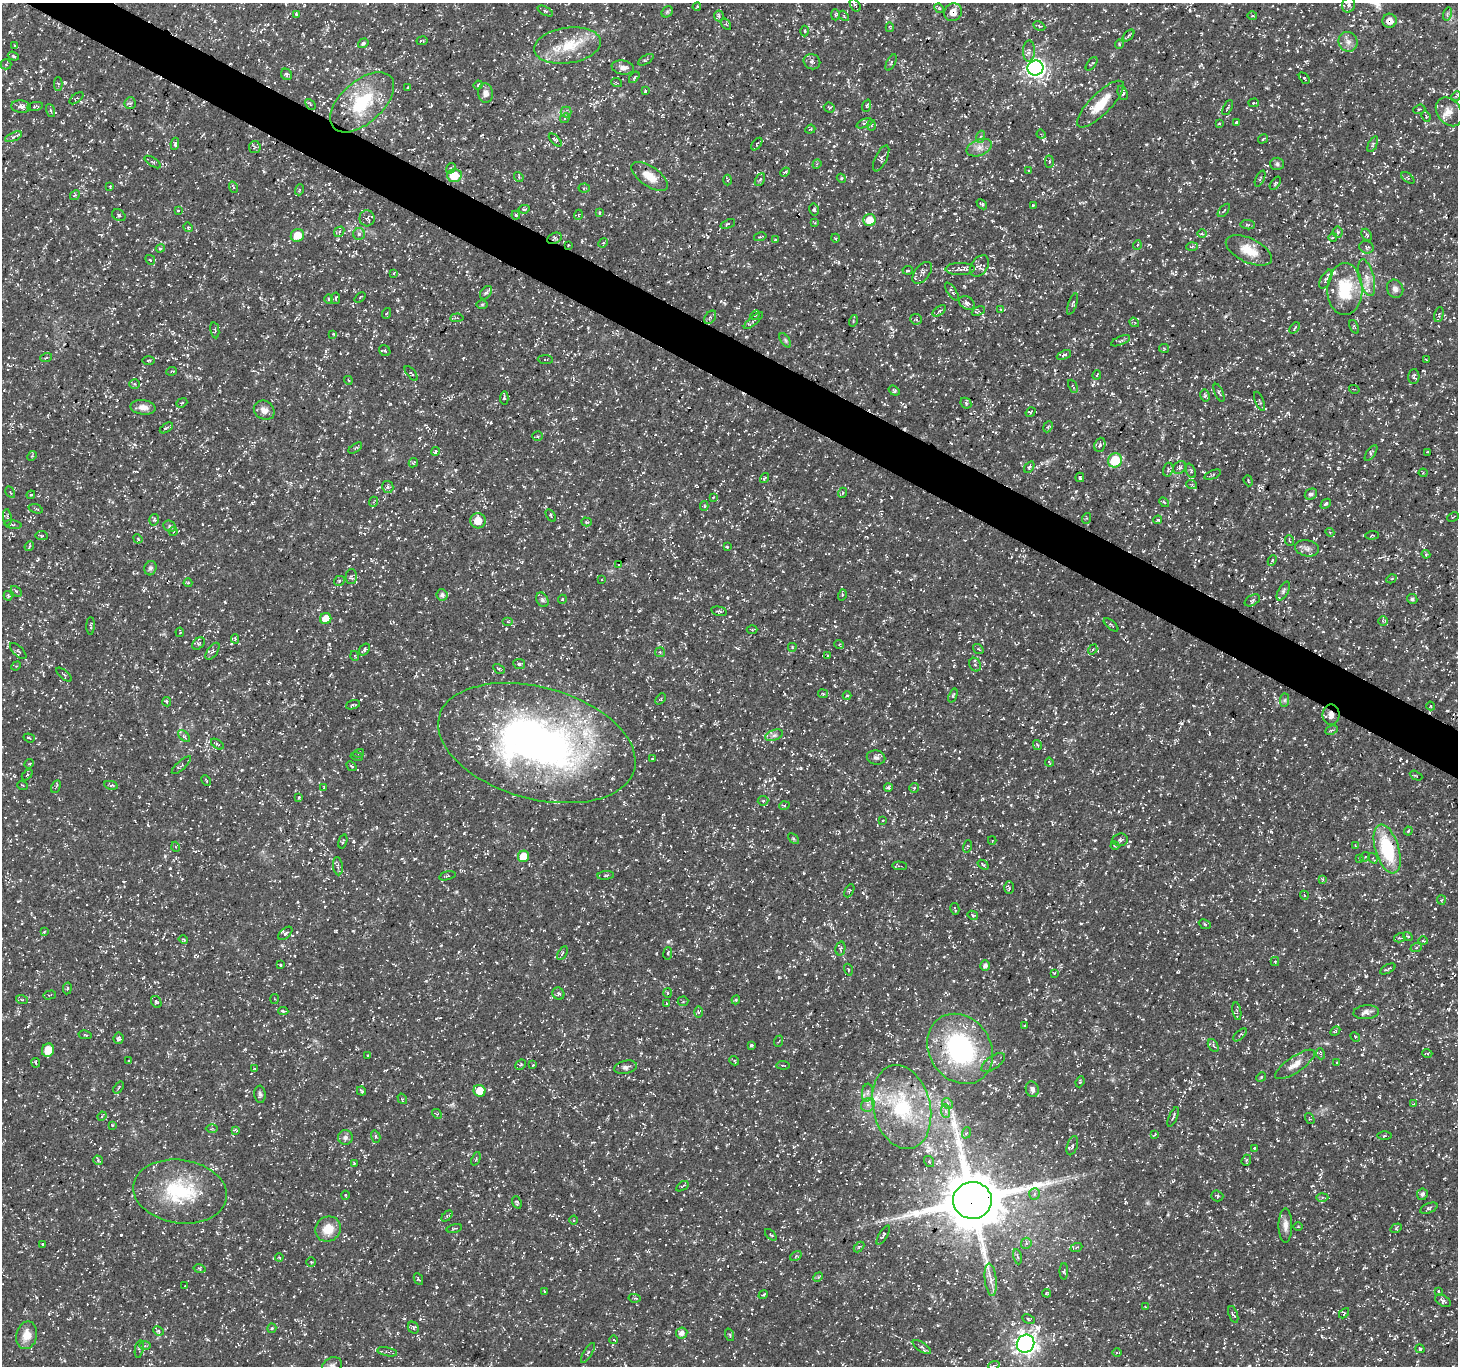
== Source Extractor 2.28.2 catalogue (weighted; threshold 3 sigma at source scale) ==
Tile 11 of 4 x 4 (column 3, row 3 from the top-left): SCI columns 2916-4371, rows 1560-2923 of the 5834 x 5916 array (HDU 1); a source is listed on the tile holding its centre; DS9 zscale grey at full resolution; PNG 1460 x 1368 px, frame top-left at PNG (2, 3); each listed source drawn as its Kron ellipse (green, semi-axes under 4 px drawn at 4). Shown black and unused: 3% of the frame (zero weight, under 3 of 5 exposures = <1% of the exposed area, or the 3 px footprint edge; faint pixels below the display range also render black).
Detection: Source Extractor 2.28.2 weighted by HDU 2 'WHT'; one run over the whole footprint, this tile lists its part. Background 0.0184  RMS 0.002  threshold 0.00894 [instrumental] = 3 sigma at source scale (4.5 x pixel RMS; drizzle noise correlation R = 1.50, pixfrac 1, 0.0396/0.0396 arcsec/px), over >= 5 px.
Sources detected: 890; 35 cosmic-ray / hot-pixel residue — neither listed nor drawn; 10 inside a brighter listed object's ellipse — not listed separately; of the other 845, all 500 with FLUX_AUTO >= 0.202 (the completeness limit of this list) listed and drawn (345 fainter detections not listed), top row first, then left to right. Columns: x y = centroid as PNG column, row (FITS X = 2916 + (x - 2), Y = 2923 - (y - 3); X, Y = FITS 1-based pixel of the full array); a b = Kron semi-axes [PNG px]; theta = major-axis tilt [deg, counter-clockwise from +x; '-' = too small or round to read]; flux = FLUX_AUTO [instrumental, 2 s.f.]
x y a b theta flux
855 5 7 4 -57 0.38
1349 5 8 6 70 0.75
697 7 4 3 - 0.28
939 8 5 4 - 0.28
545 11 8 4 -26 0.39
667 12 6 5 - 0.34
953 12 9 8 - 1.8
296 14 3 3 - 0.4
1447 14 7 4 73 0.36
835 15 5 4 - 0.29
719 16 5 5 - 0.44
844 16 6 3 -47 0.22
1252 16 5 3 - 0.23
1390 21 7 7 - 1.7
726 24 6 4 -57 0.22
1039 26 6 4 -27 0.28
890 27 5 4 - 0.21
805 31 5 3 - 0.22
1128 35 7 3 45 0.29
422 41 5 2 - 0.22
1348 42 10 9 - 1.2
363 43 5 4 - 0.39
1119 44 4 4 - 0.24
568 45 34 17 8 7.1
15 46 4 2 - 0.21
1029 51 10 6 88 0.76
13 56 6 4 -18 0.35
646 60 9 3 31 0.29
812 62 8 7 - 0.62
891 62 9 4 63 0.32
6 64 5 5 - 0.32
1092 64 8 3 52 0.29
623 68 11 7 -9 1
1035 68 8 7 - 81
287 74 6 5 - 0.48
634 77 6 4 53 0.29
1304 78 6 4 -47 0.28
617 83 5 3 - 0.2
58 84 7 4 -89 0.26
478 85 4 3 - 0.24
408 88 4 3 - 0.24
645 91 3 3 - 0.25
486 93 10 7 -83 1
1123 93 7 4 -70 0.52
1456 96 5 3 - 0.23
76 98 8 3 39 0.27
362 102 38 21 42 12
130 103 6 5 - 0.37
1254 103 5 3 - 0.27
310 104 6 3 -46 0.22
1100 104 31 10 45 5.3
35 106 8 3 9 0.29
867 106 6 3 70 0.22
21 107 9 6 -6 1
829 107 5 4 - 0.26
1228 107 8 2 62 0.28
1419 109 6 4 19 0.26
50 110 7 3 -71 0.27
566 112 5 5 - 0.43
1449 112 16 12 -54 2
1426 116 6 3 -68 0.26
565 118 5 4 - 0.3
1236 122 4 3 - 0.22
864 123 8 3 25 0.33
1219 123 3 2 - 0.23
871 125 5 3 - 0.21
810 129 5 4 - 0.21
1041 134 5 3 - 0.22
13 137 9 4 24 0.5
980 137 6 4 70 0.31
1263 139 5 3 - 0.26
555 140 8 4 -45 0.44
175 144 6 3 80 0.35
757 144 7 4 52 0.29
1373 144 8 4 65 0.38
255 147 6 5 - 0.36
979 148 13 8 22 1.4
881 158 14 6 64 0.62
153 162 9 3 -33 0.31
1049 162 6 4 89 0.36
817 164 5 4 - 0.27
1277 164 7 6 - 0.49
451 168 5 3 - 0.35
1029 171 4 3 - 0.2
785 172 5 4 - 0.26
454 175 7 6 - 5.4
650 176 21 9 -35 3.1
519 177 5 4 - 0.25
841 178 4 3 - 0.22
1260 178 8 3 65 0.31
1408 178 7 4 -36 0.36
727 180 5 3 - 0.25
760 180 7 4 61 0.41
1275 183 7 3 55 0.23
110 187 3 2 - 0.2
233 187 6 3 -72 0.22
584 188 5 4 - 0.32
299 190 6 3 70 0.27
75 195 5 4 - 0.27
982 204 6 4 -42 0.32
1033 205 4 3 - 0.23
524 209 6 3 7 0.34
814 209 6 4 -77 0.36
178 210 3 3 - 0.27
1224 210 8 3 49 0.23
599 213 3 2 - 0.27
119 215 7 5 -34 0.43
516 215 4 3 - 0.24
578 215 5 3 - 0.21
367 218 8 7 - 0.53
870 220 6 6 - 3.3
815 223 3 3 - 0.22
728 224 7 3 23 0.26
1248 225 7 4 -5 0.32
188 227 5 4 - 0.22
339 232 6 4 49 0.34
1338 232 5 5 - 0.35
359 234 6 6 - 0.5
1202 234 4 3 - 0.21
297 235 7 6 - 3.1
1367 235 6 4 -64 0.42
760 237 6 3 14 0.24
1333 237 4 3 - 0.22
554 238 8 5 26 0.48
835 238 4 3 - 0.22
775 240 4 3 - 0.22
603 243 5 4 - 0.26
568 245 3 2 - 0.22
1137 245 5 3 - 0.23
1192 247 5 3 - 0.26
1367 247 7 6 - 0.5
160 248 4 3 - 0.25
1249 250 25 12 -25 3.9
150 260 5 4 - 0.29
979 266 12 8 54 0.78
960 269 14 6 1 0.84
908 270 5 3 - 0.3
394 273 4 3 - 0.22
922 273 13 7 51 1
1366 278 19 7 -75 1.9
1326 279 10 5 62 0.59
1345 289 26 17 89 9.6
1395 289 9 8 - 0.9
952 292 10 3 -55 0.4
486 293 7 5 51 0.43
360 297 6 3 40 0.3
336 298 6 3 82 0.28
329 299 5 4 - 0.27
967 303 8 6 -34 0.81
482 304 6 4 1 0.29
1072 304 11 4 70 0.41
1000 309 4 4 - 0.23
939 311 8 4 35 0.3
978 311 7 4 25 0.33
387 313 5 3 - 0.22
755 315 5 4 - 0.35
1439 315 8 4 76 0.31
710 317 7 5 53 0.45
457 318 7 3 5 0.21
916 319 6 5 - 0.34
753 321 12 3 40 0.42
853 321 6 3 74 0.24
1134 322 5 4 - 0.29
1354 327 7 3 -66 0.25
1295 328 6 2 47 0.21
215 330 8 2 -79 0.21
333 334 4 4 - 0.22
785 340 8 4 -55 0.35
1121 341 10 4 23 0.48
1164 348 5 4 - 0.24
385 351 6 5 - 0.35
1064 355 7 3 23 0.44
46 358 6 3 19 0.29
149 360 6 3 0 0.23
545 360 8 3 -3 0.24
1426 360 3 2 - 0.21
172 371 5 2 - 0.22
411 373 9 3 -50 0.24
1097 375 5 3 - 0.21
1414 376 7 5 89 0.43
348 380 4 3 - 0.21
135 384 5 4 - 0.26
1073 386 7 2 -66 0.21
1354 389 5 3 - 0.21
894 391 6 4 -37 0.4
1219 393 9 3 -66 0.27
1205 396 6 4 -79 0.39
504 398 7 4 86 0.32
1260 401 10 3 -68 0.31
182 403 6 4 21 0.29
966 403 6 5 - 0.32
143 407 12 7 -6 1.4
264 410 11 9 -33 1.4
1031 412 5 3 - 0.24
1048 427 6 4 66 0.3
166 428 7 3 34 0.33
538 436 5 4 - 0.29
1100 445 7 5 69 0.53
355 448 8 3 34 0.25
435 451 4 4 - 0.32
1428 452 3 3 - 0.27
1371 453 9 4 55 0.4
32 456 5 4 - 0.29
1115 460 7 7 - 6.7
413 463 5 4 - 0.24
1029 467 6 4 56 0.36
1179 467 7 5 48 0.53
1168 470 7 5 74 0.44
1191 471 7 4 -68 0.4
1423 473 4 4 - 0.23
1213 475 9 3 21 0.29
1080 477 5 4 - 0.35
764 478 5 3 - 0.26
1248 481 6 3 -69 0.2
1192 485 5 3 - 0.21
388 487 6 5 - 0.47
10 492 6 4 -61 0.28
842 493 5 3 - 0.2
1311 494 6 5 - 0.53
31 495 4 3 - 0.21
713 497 3 2 - 0.21
373 502 5 3 - 0.25
1164 502 6 3 -44 0.2
1326 504 6 4 43 0.34
704 506 5 4 - 0.29
36 509 7 3 -18 0.28
551 515 7 4 -57 0.29
7 517 8 4 -85 0.49
1453 517 6 3 26 0.23
1087 518 5 3 - 0.22
154 520 6 4 73 0.31
1158 520 4 3 - 0.22
478 521 7 7 - 2.6
586 522 5 4 - 0.26
13 525 8 4 -8 0.42
170 526 6 5 - 0.38
173 532 4 3 - 0.21
1330 532 4 4 - 0.22
42 535 6 3 -7 0.25
1372 535 7 3 6 0.23
138 539 5 3 - 0.21
1290 541 5 3 - 0.28
29 546 5 4 - 0.28
727 547 3 3 - 0.28
1307 548 12 8 -11 0.94
1426 554 4 4 - 0.27
1272 560 5 4 - 0.32
618 565 3 2 - 0.21
150 568 7 6 - 0.55
351 576 7 5 89 0.43
601 579 3 2 - 0.22
1391 579 5 3 - 0.23
339 581 5 5 - 0.31
188 583 4 4 - 0.21
16 591 6 3 -45 0.3
1283 591 10 5 61 0.54
442 595 6 5 - 0.68
842 595 6 3 73 0.24
8 596 5 3 - 0.33
562 599 4 4 - 0.24
1412 599 5 5 - 0.49
542 600 8 5 -60 0.52
1252 600 8 5 31 0.48
719 611 8 4 -13 0.36
326 619 5 5 - 2.8
1383 621 5 4 - 0.25
508 622 5 3 - 0.23
1111 625 9 3 -41 0.27
91 626 9 3 89 0.32
752 629 5 3 - 0.21
180 632 5 3 - 0.32
235 639 4 4 - 0.33
198 643 7 5 43 0.35
839 644 5 3 - 0.2
792 647 4 4 - 0.23
364 649 6 4 53 0.46
978 649 6 3 -36 0.26
1093 649 5 3 - 0.25
18 651 10 4 -43 0.47
213 651 10 5 54 0.54
660 652 5 5 - 0.29
827 655 2 2 - 0.23
355 656 5 3 - 0.21
519 664 6 5 - 0.4
975 665 7 5 -66 0.49
16 666 5 4 - 0.21
499 669 6 4 -30 0.28
64 675 9 2 -41 0.23
823 694 5 4 - 0.25
847 696 4 3 - 0.21
953 696 7 3 69 0.24
661 699 6 4 46 0.25
1285 700 7 4 89 0.37
167 702 5 4 - 0.33
353 705 7 3 16 0.28
1431 706 4 3 - 0.27
1331 715 10 8 -90 1.3
1331 730 6 4 25 0.38
774 735 9 5 21 0.62
184 736 7 4 -44 0.38
29 738 6 3 -20 0.25
537 743 101 56 -15 100
217 744 7 3 -36 0.26
1037 745 5 3 - 0.24
359 753 5 3 - 0.2
357 756 6 3 -12 0.24
876 757 9 7 -12 0.61
652 758 3 3 - 0.21
1049 762 4 3 - 0.22
29 764 5 4 - 0.21
181 765 12 3 42 0.34
352 766 5 3 - 0.28
27 775 6 3 45 0.23
1416 776 7 3 -27 0.2
206 780 6 3 -61 0.23
23 785 5 3 - 0.21
111 785 7 4 -12 0.35
56 787 7 4 62 0.33
888 787 4 3 - 0.37
324 788 4 3 - 0.23
914 788 5 4 - 0.34
299 797 4 3 - 0.23
763 801 5 4 - 0.27
784 806 5 3 - 0.22
882 820 3 3 - 0.23
1408 831 4 3 - 0.23
793 839 6 4 -45 0.26
992 840 4 4 - 0.25
1120 840 7 6 - 0.57
343 841 7 2 74 0.23
968 846 6 4 71 0.24
1115 846 4 4 - 0.23
1355 846 3 3 - 0.28
176 847 5 3 - 0.21
1387 849 25 12 -73 12
523 856 6 5 - 3.7
1365 857 5 4 - 0.26
1359 858 3 2 - 0.21
1373 858 5 3 - 0.25
983 865 6 2 -38 0.29
338 866 9 5 -83 0.53
899 866 7 3 -4 0.26
606 875 8 3 6 0.28
447 876 8 3 16 0.29
1323 879 4 4 - 0.3
1009 888 6 5 - 0.38
849 891 7 4 64 0.27
1304 895 4 3 - 0.23
1441 900 4 4 - 0.28
955 909 6 2 -77 0.31
973 915 5 4 - 0.22
1205 924 6 4 -25 0.29
44 932 4 3 - 0.22
285 933 8 5 42 0.48
1408 936 5 4 - 0.24
1400 938 6 4 14 0.29
183 940 5 3 - 0.27
1423 941 5 3 - 0.21
1416 948 6 3 20 0.25
840 949 7 5 77 0.46
562 953 7 4 59 0.34
668 953 6 4 81 0.34
1275 962 4 4 - 0.2
280 965 3 3 - 0.23
985 966 5 5 - 0.9
1388 969 8 3 29 0.29
848 970 6 4 -72 0.23
1054 973 3 3 - 0.23
67 988 6 3 81 0.21
667 993 5 3 - 0.21
558 994 6 5 - 0.5
50 995 6 3 16 0.21
274 999 5 3 - 0.2
22 1000 6 4 -18 0.23
736 1000 4 4 - 0.25
683 1001 5 5 - 0.3
156 1002 6 5 - 0.38
666 1004 4 3 - 0.3
283 1011 5 4 - 0.32
1237 1011 9 3 -79 0.32
699 1012 6 4 -89 0.3
1366 1012 13 7 4 0.99
1024 1025 3 3 - 0.21
1335 1031 6 4 46 0.28
85 1035 6 3 -11 0.22
1240 1035 8 3 44 0.29
1355 1037 5 4 - 0.3
118 1038 6 5 - 0.44
779 1041 6 3 68 0.23
751 1045 3 3 - 0.27
1213 1045 7 5 -58 0.49
960 1049 37 30 -55 30
48 1050 7 6 - 2.6
1427 1053 5 3 - 0.21
1321 1054 5 3 - 0.24
367 1056 3 2 - 0.25
129 1061 3 3 - 0.23
734 1061 5 4 - 0.26
993 1062 14 6 35 0.78
36 1063 5 2 - 0.23
1337 1063 4 4 - 0.26
1295 1064 23 8 34 2
521 1065 6 4 42 0.32
533 1065 4 3 - 0.23
783 1065 6 2 -6 0.2
626 1067 11 6 12 0.72
255 1069 4 4 - 0.24
1261 1077 5 4 - 0.23
1080 1082 5 3 - 0.2
119 1088 7 3 54 0.27
1032 1089 8 6 -72 0.75
361 1091 5 3 - 0.3
480 1091 6 5 - 3.2
867 1093 9 5 84 0.69
260 1094 8 5 -85 0.49
402 1099 6 4 -58 0.25
947 1103 6 4 -45 0.41
1414 1104 4 3 - 0.2
868 1105 7 6 - 0.83
902 1107 43 28 -76 15
945 1111 7 4 -88 0.52
437 1114 5 4 - 0.25
102 1116 5 3 - 0.26
1173 1117 10 3 67 0.46
1310 1119 6 3 -57 0.21
113 1125 4 3 - 0.21
212 1128 6 4 1 0.27
235 1130 4 3 - 0.27
966 1133 6 3 68 0.28
1155 1134 4 2 - 0.21
1384 1136 7 3 0 0.26
345 1137 7 7 - 0.62
376 1137 6 4 -74 0.38
1072 1146 10 5 72 0.52
1254 1148 3 3 - 0.29
476 1159 7 3 67 0.25
98 1160 5 4 - 0.27
1246 1160 6 4 69 0.38
929 1161 6 4 -55 0.3
354 1163 3 3 - 0.22
682 1186 7 2 34 0.22
180 1191 47 31 -8 15
1034 1194 6 5 - 0.51
1422 1194 6 5 - 0.57
345 1195 4 3 - 0.21
1217 1196 6 5 - 0.39
1322 1197 6 4 2 0.32
972 1200 19 18 - 1500
517 1202 6 4 -69 0.29
1429 1208 9 5 22 0.47
447 1216 6 4 47 0.26
574 1220 4 3 - 0.21
1285 1225 17 7 -90 1.3
1298 1227 4 3 - 0.21
454 1228 8 3 13 0.23
1396 1228 6 4 31 0.27
328 1229 13 12 - 3.4
771 1235 7 3 -44 0.25
883 1235 11 3 59 0.32
1026 1243 5 5 - 0.39
43 1244 3 3 - 0.26
859 1247 6 4 45 0.24
1076 1247 6 4 20 0.27
796 1256 6 4 34 0.29
279 1257 4 3 - 0.21
1017 1257 8 4 -80 0.42
311 1262 5 5 - 0.31
200 1269 6 4 -12 0.29
1064 1271 8 4 89 0.33
818 1277 5 4 - 0.25
418 1279 6 3 -64 0.21
991 1280 16 6 -83 1.3
185 1286 3 2 - 0.24
545 1291 3 3 - 0.3
1439 1291 4 3 - 0.24
1047 1293 4 3 - 0.27
763 1295 5 3 - 0.25
634 1298 6 4 -10 0.27
1443 1301 8 5 -31 0.58
1145 1307 4 4 - 0.22
1344 1313 6 3 46 0.23
1233 1314 9 4 -70 0.37
1028 1319 6 4 -27 0.31
272 1328 5 4 - 0.26
413 1328 6 5 - 0.33
158 1331 5 4 - 0.31
682 1333 6 5 - 0.99
27 1335 14 10 78 2.5
730 1335 6 3 -71 0.23
614 1340 4 3 - 0.24
1025 1344 9 8 - 130
145 1346 6 4 1 0.26
922 1347 10 5 -34 0.56
139 1349 9 2 80 0.25
1420 1349 5 4 - 0.41
387 1352 10 3 -11 0.32
588 1353 11 4 58 0.37
1117 1353 5 3 - 0.23
994 1365 6 3 19 0.25
332 1366 10 8 22 0.88
Overlapping masked pixels (flux is a lower limit): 8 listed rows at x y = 953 12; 1390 21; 650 176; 554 238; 568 245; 1331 715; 537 743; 972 1200
Isophote crosses this tile's border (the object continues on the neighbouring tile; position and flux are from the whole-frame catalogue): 1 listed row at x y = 332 1366
Unlisted compact peaks at least as high as the median listed source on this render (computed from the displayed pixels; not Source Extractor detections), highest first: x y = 165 856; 1294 738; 353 931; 242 770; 420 1319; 1146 144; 801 768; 1074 339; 1149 1297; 964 286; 353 559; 1198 280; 319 368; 1379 1097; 41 71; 551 1258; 18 901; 881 500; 620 836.